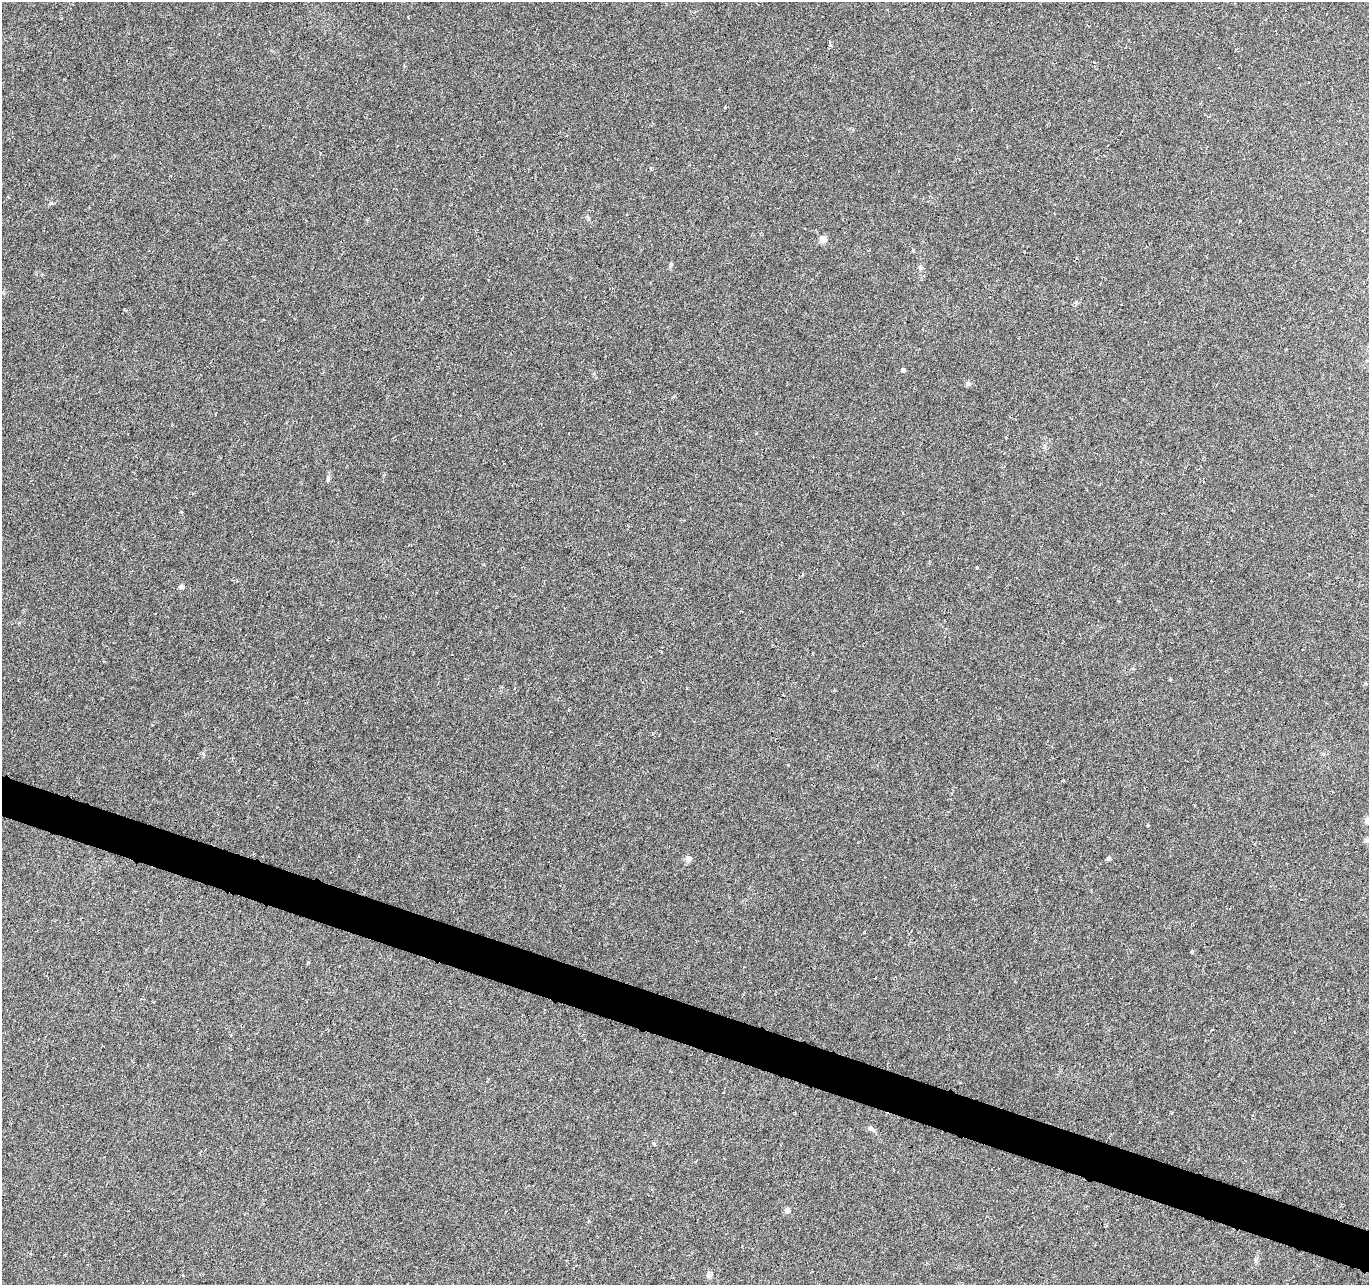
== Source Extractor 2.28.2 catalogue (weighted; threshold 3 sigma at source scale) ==
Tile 6 of 4 x 4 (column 2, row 2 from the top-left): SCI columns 1368-2734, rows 2775-4057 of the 5470 x 5614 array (HDU 1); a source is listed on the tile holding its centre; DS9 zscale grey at full resolution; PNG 1371 x 1287 px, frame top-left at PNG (2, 2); no overlay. Shown black and unused: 3% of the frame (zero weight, under 3 of 6 exposures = <1% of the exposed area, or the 3 px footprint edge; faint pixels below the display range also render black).
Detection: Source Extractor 2.28.2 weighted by HDU 2 'WHT'; one run over the whole footprint, this tile lists its part. Background 0.00589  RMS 0.003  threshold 0.0124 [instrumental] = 3 sigma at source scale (4.09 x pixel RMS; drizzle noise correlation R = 1.36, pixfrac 0.8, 0.0396/0.0396 arcsec/px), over >= 5 px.
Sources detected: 17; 1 cosmic-ray / hot-pixel residue — not listed; the other 16 listed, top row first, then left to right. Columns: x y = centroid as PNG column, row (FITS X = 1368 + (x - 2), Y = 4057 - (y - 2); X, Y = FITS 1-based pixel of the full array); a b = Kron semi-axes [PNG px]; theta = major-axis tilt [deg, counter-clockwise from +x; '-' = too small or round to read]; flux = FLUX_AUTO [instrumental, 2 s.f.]
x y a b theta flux
830 45 5 4 - 0.49
823 239 10 8 -5 1.4
670 265 7 4 71 0.39
920 267 6 6 - 0.62
903 370 4 4 - 1.1
968 383 7 6 - 0.63
328 479 7 5 88 0.5
181 586 6 5 - 0.83
1368 820 9 7 55 1.4
1108 858 5 5 - 0.57
688 859 9 8 - 0.98
1192 951 4 4 - 0.43
308 963 5 3 - 0.22
871 1128 9 6 -32 0.84
787 1210 5 4 - 2.3
709 1275 8 5 -1 0.7
Isophote crosses this tile's border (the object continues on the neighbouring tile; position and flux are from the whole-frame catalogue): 1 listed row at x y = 1368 820
Unlisted compact peaks at least as high as the median listed source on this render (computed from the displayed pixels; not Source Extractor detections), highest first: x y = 181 512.